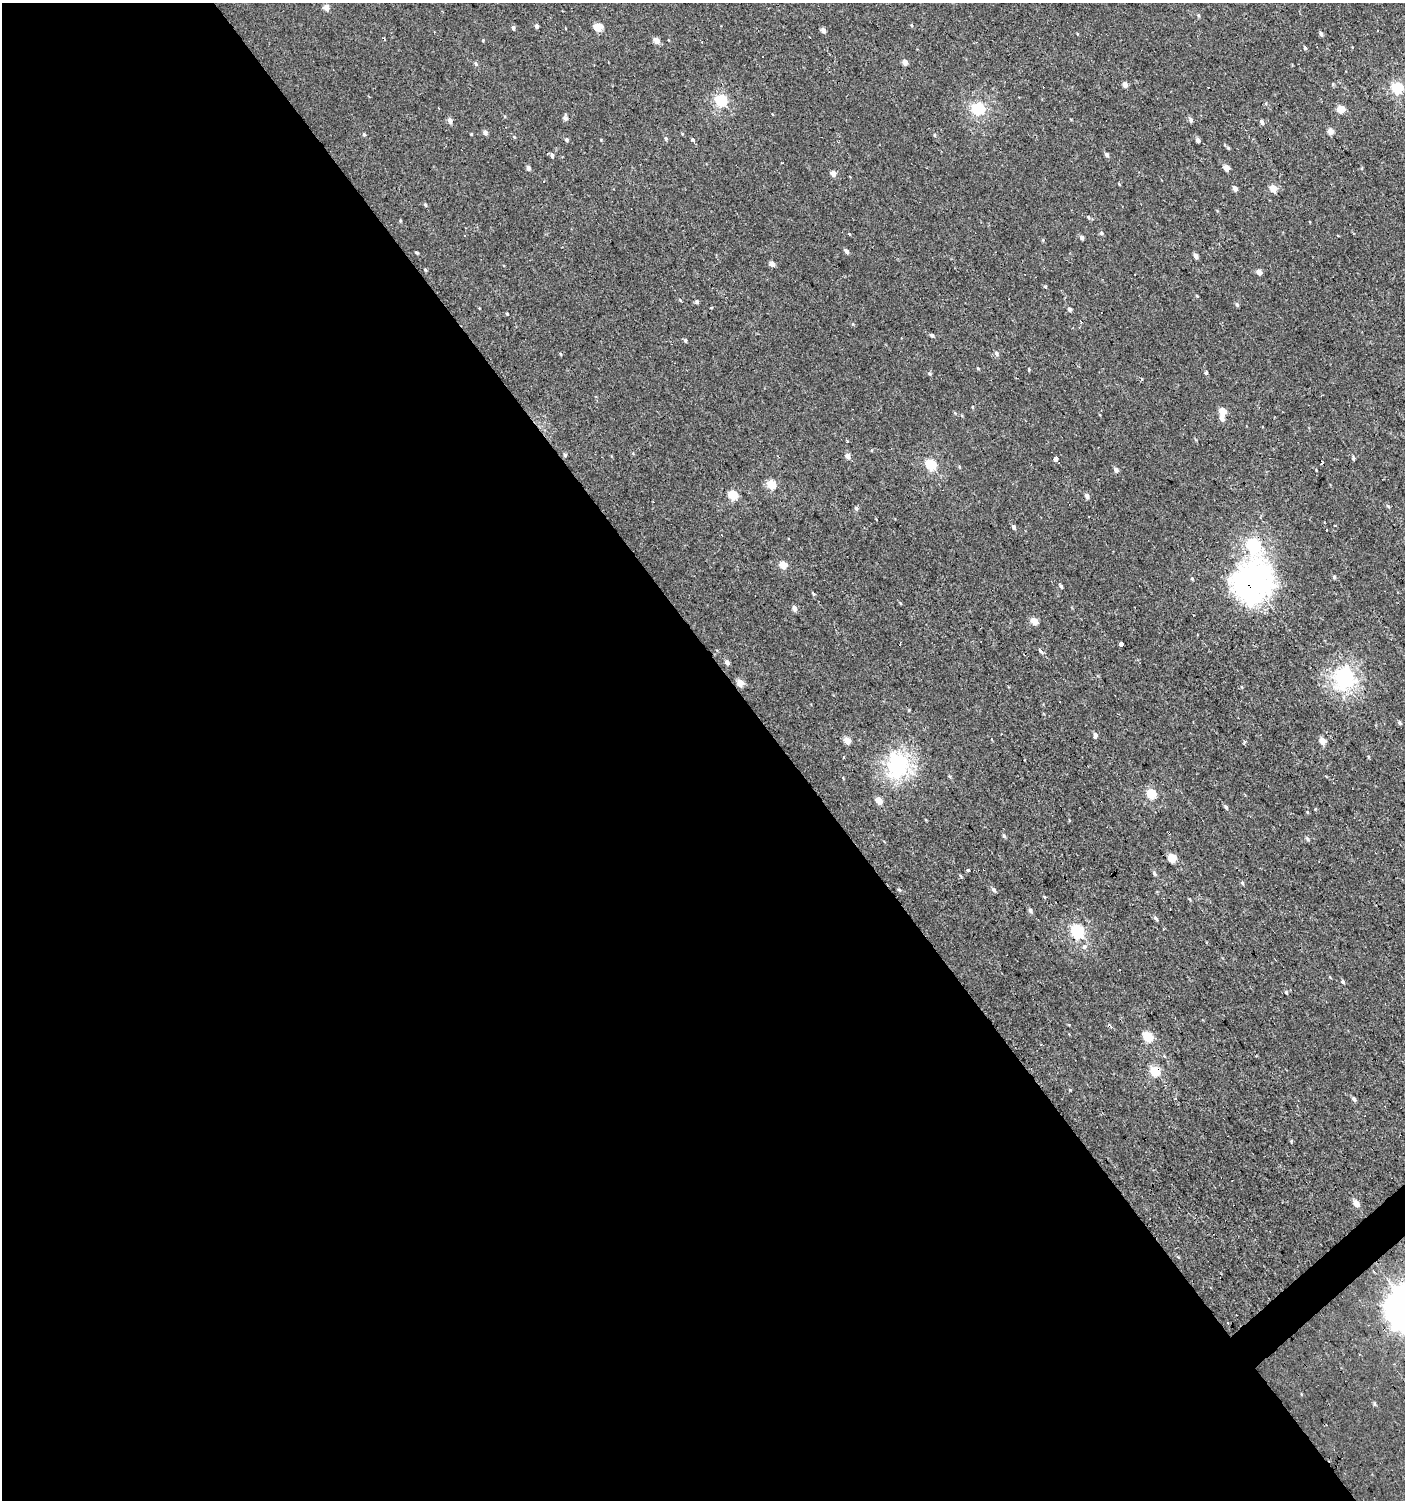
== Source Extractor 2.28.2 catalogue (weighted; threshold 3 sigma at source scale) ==
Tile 9 of 4 x 4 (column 1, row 3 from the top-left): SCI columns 201-1603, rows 1499-2996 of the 5947 x 5993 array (HDU 1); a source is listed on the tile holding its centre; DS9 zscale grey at full resolution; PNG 1407 x 1502 px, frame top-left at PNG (2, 3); no overlay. Shown black and unused: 56% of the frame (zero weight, under 2 of 3 exposures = <1% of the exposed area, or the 3 px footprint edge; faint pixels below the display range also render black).
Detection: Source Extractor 2.28.2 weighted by HDU 2 'WHT'; one run over the whole footprint, this tile lists its part. Background 7.41e-04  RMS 0.0043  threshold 0.0193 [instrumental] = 3 sigma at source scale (4.5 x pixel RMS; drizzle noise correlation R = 1.50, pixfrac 1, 0.0396/0.0396 arcsec/px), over >= 5 px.
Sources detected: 142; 11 cosmic-ray / hot-pixel residue — not listed; the other 131 listed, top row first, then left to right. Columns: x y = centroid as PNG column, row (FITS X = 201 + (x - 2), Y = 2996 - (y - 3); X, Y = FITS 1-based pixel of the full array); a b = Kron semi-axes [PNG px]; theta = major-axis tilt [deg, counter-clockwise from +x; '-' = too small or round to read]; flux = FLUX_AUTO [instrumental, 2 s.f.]
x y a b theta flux
327 8 6 5 - 2.7
1198 15 5 4 - 0.57
912 25 4 3 - 0.42
537 26 4 4 - 1.2
598 27 5 5 - 13
513 28 5 4 - 0.84
823 30 5 4 - 1.9
1321 34 5 4 - 1.2
656 40 6 5 - 3.3
1305 48 4 3 - 0.68
905 62 5 4 - 3.3
476 63 6 4 -70 0.7
1125 84 5 4 - 2.1
1333 84 5 3 - 0.43
1397 88 6 5 - 38
721 100 6 5 - 37
978 108 6 6 - 52
1341 109 5 5 - 9.5
566 114 3 3 - 1.5
565 118 5 5 - 1.3
1191 120 6 5 - 1.2
450 121 6 5 - 2
1261 122 5 4 - 1.3
485 132 5 4 - 1.6
1330 132 5 4 - 4.2
364 134 5 4 - 0.6
471 134 3 3 - 0.33
934 135 5 3 - 0.42
666 139 6 5 - 0.75
692 139 4 3 - 4
567 140 5 5 - 0.81
1198 140 5 4 - 1.3
1228 148 5 4 - 0.51
1106 154 5 4 - 1.2
552 155 6 5 - 0.99
782 163 3 2 - 0.28
528 168 5 4 - 1.3
1226 168 5 4 - 4.5
1362 168 5 3 - 0.37
833 173 5 4 - 3.1
1119 184 5 3 - 0.36
1273 188 6 5 - 6
1235 189 5 4 - 2.1
425 205 5 4 - 0.57
1088 217 5 4 - 0.52
400 221 5 3 - 0.39
1101 233 6 5 - 0.73
465 236 3 3 - 0.97
1082 237 5 4 - 1.2
846 251 6 4 -49 1.4
417 253 4 3 - 0.48
1196 256 5 4 - 1.9
772 264 5 4 - 2.6
425 270 5 4 - 0.48
1259 272 5 4 - 3
1197 296 5 3 - 0.39
697 301 5 4 - 0.75
1237 304 5 4 - 0.78
711 308 2 2 - 0.42
1070 309 4 4 - 1.3
507 314 5 3 - 0.34
932 335 5 4 - 0.85
685 340 5 4 - 0.68
996 353 6 5 - 1.1
561 354 5 3 - 0.36
1029 369 5 3 - 0.37
1206 373 3 3 - 3.4
929 374 6 4 -35 0.59
972 407 5 3 - 0.37
1222 411 5 4 - 7.3
1222 418 6 5 - 2
847 441 3 3 - 0.5
565 455 5 4 - 0.69
847 456 7 6 - 1.6
1056 458 4 3 - 64
1353 458 3 3 - 13
930 464 6 5 - 27
1116 470 6 5 - 1.4
771 484 5 5 - 15
733 495 6 5 - 17
1087 496 6 5 - 1.4
1388 506 5 5 - 0.64
856 508 6 5 - 0.94
1089 516 3 2 - 0.45
1335 525 3 2 - 0.51
1014 527 6 4 -66 1.1
1253 545 8 6 -57 58
783 565 6 5 - 6.4
1334 577 5 4 - 0.67
1192 579 5 4 - 0.52
1252 582 15 13 68 440
1061 586 5 4 - 0.73
900 603 5 3 - 0.34
794 608 6 5 - 1.8
1034 621 5 4 - 5.7
1121 644 3 3 - 18
1041 651 3 3 - 15
727 662 6 4 -31 1.3
1344 677 8 7 - 140
740 683 6 5 - 4.5
909 710 4 3 - 0.36
1399 722 6 5 - 0.8
1095 735 6 4 -57 1.5
847 740 5 4 - 5.3
1322 741 5 4 - 5.6
1368 756 5 3 - 0.47
898 765 9 8 - 150
1151 794 5 5 - 20
879 800 5 4 - 5.4
1226 807 6 4 -54 0.83
1315 809 3 3 - 1.8
1004 836 6 4 -71 0.72
1307 839 7 4 -51 0.74
1172 858 5 5 - 11
968 870 3 3 - 4.5
1154 873 7 5 -61 0.87
1242 883 6 4 -67 0.65
899 890 5 4 - 0.57
994 890 6 4 -55 1.2
1030 910 7 5 -60 1
1156 918 7 4 -45 0.87
1077 931 6 6 - 57
1084 947 7 7 - 1.3
1343 982 5 4 - 0.76
1286 992 4 3 - 0.46
1148 1037 6 5 - 18
1155 1071 5 5 - 24
1070 1090 4 3 - 0.33
1354 1099 6 4 -58 1.1
1291 1141 4 4 - 0.4
1356 1203 6 4 -54 3.8
Overlapping masked pixels (flux is a lower limit): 3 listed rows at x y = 1252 582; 1315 809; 1155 1071